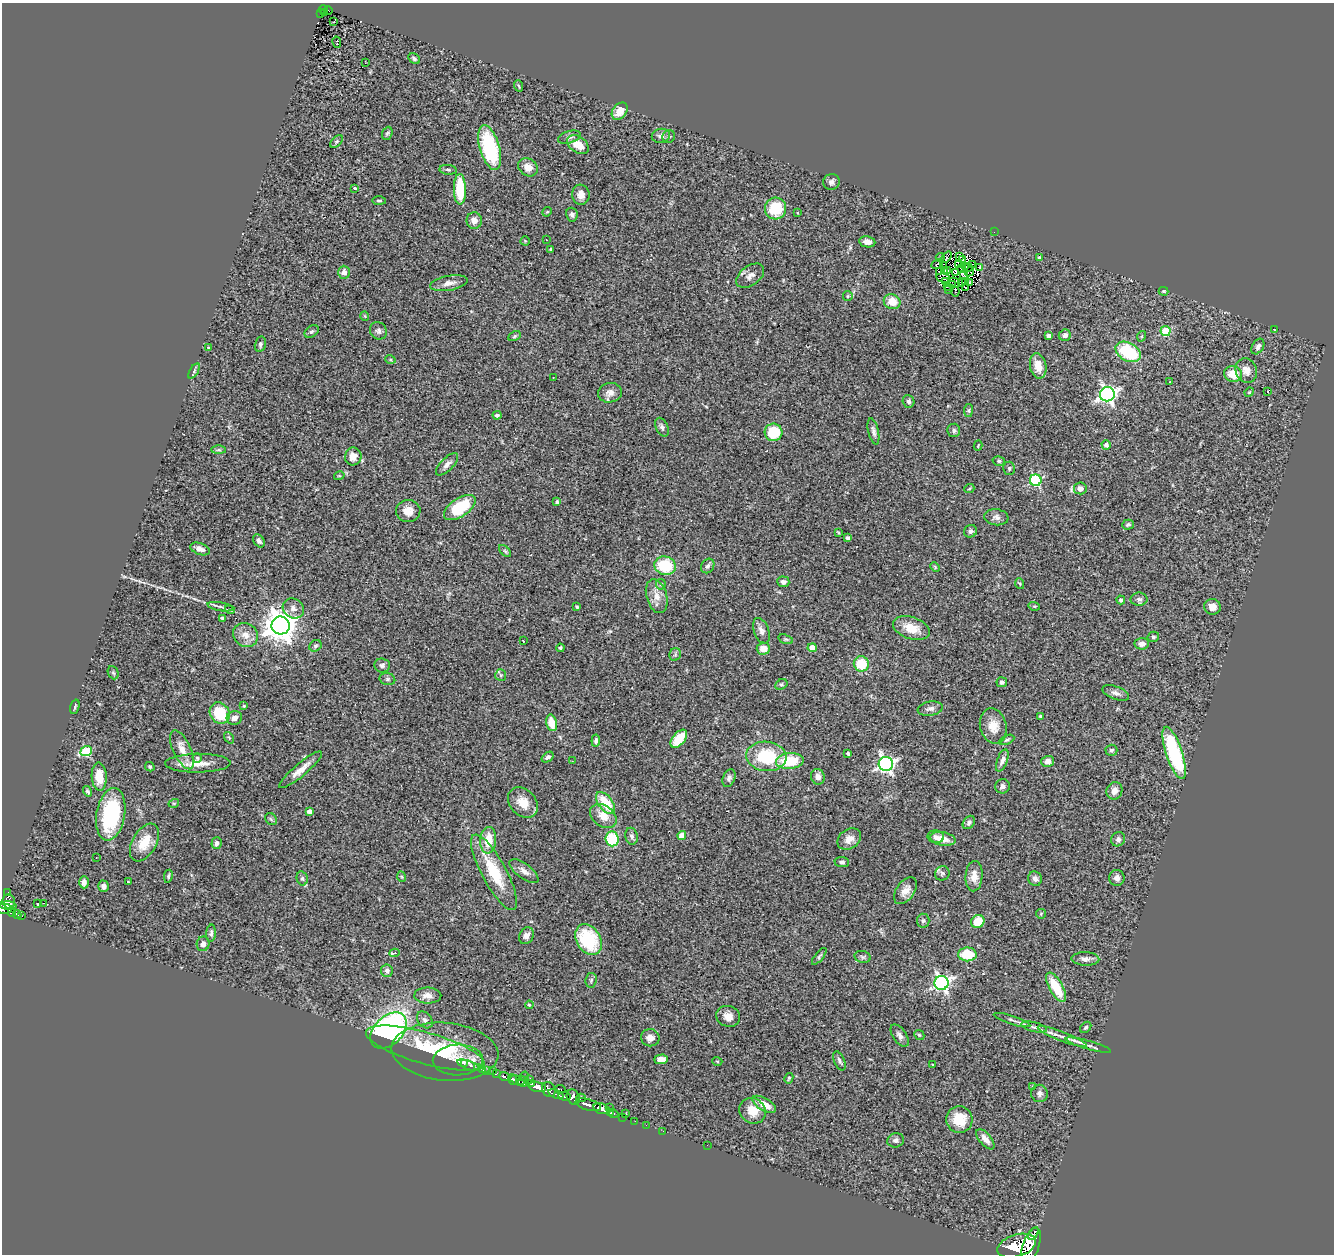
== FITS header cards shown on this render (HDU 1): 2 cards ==
NAXIS1  =                 1332
NAXIS2  =                 1252

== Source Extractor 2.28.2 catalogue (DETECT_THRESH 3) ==
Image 1332 x 1252 px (HDU 1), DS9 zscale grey, 1 PNG px = 1 image px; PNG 1336 x 1256 px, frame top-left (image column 1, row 1252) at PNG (2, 3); each listed source drawn as its Kron ellipse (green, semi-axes under 4 px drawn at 4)
Background 0.867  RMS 0.079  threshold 0.237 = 3 sigma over >= 5 px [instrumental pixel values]
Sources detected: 321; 6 with non-positive FLUX_AUTO (blend fragments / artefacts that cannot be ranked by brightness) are neither listed nor drawn; the other 315 listed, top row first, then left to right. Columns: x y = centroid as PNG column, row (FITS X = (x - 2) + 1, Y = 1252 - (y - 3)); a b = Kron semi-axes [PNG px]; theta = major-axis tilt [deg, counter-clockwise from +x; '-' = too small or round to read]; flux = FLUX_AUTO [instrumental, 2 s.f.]
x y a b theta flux
323 9 4 3 - 89
328 10 4 3 - 23
325 13 4 2 - 23
320 14 3 2 - 20
334 21 2 2 - 4
337 42 6 3 -79 56
414 59 6 5 - 13
365 63 2 2 - 2.8
519 86 6 3 -70 5.8
620 111 9 6 52 63
387 133 7 5 67 8.2
661 136 9 7 9 22
569 137 12 6 17 17
669 137 7 6 - 12
337 141 7 4 45 9.5
578 145 12 8 -35 77
490 147 23 10 -74 400
528 167 10 8 -34 56
448 170 8 5 -6 10
831 182 8 8 - 19
355 188 3 3 - 14
460 189 15 6 -89 210
581 195 10 8 -81 39
379 201 7 3 0 7.8
775 209 11 10 - 180
547 212 5 4 - 5.2
798 213 4 2 - 4.3
572 215 7 6 - 19
474 221 8 7 - 39
994 232 2 2 - 35
546 240 3 2 - 6.7
525 241 4 4 - 5.2
867 242 8 5 -9 33
551 249 4 3 - 7
940 257 4 3 - 12
946 257 6 3 50 6.2
960 257 4 2 - 5.3
1039 258 3 3 - 7.3
962 259 3 2 - 2.8
937 264 6 3 26 15
972 264 3 2 - 6.5
958 265 3 3 - 2.3
944 266 4 2 - 2.7
966 266 3 2 - 1.5
968 267 4 2 - 1.1
980 267 3 2 - 2.5
961 269 4 2 - 2.6
948 270 4 2 - 3.2
944 271 3 3 - 7.7
344 272 6 6 - 28
939 272 2 2 - 5
969 272 5 4 - 4.4
955 273 4 3 - 0.061
964 275 4 3 - 8.6
750 276 16 9 37 37
943 278 7 2 -14 2.5
966 281 4 2 - 3.5
945 282 2 2 - 5.5
954 282 5 4 - 3.4
962 282 3 2 - 0.61
449 283 19 7 10 37
969 283 3 2 - 6.3
952 285 3 2 - 0.82
948 286 3 2 - 6.5
966 287 3 3 - 2.5
949 290 3 2 - 3.4
955 291 5 3 - 7.2
1163 291 5 3 - 6.1
848 296 5 4 - 6.2
892 302 8 7 - 69
365 316 5 3 - 4.2
1275 330 3 2 - 4.3
378 331 9 8 - 19
1165 331 5 5 - 300
312 332 8 5 38 12
1065 335 6 5 - 20
515 336 7 4 28 7.9
1049 336 4 4 - 34
1142 336 5 3 - 5.8
260 344 8 5 77 12
1258 346 8 5 59 17
209 348 3 3 - 6.6
1128 352 13 9 -30 310
390 359 5 3 - 6
1038 366 13 8 -79 68
194 371 8 3 60 10
1246 371 12 10 -66 45
1233 374 9 8 - 100
553 377 2 2 - 4.4
1170 382 3 2 - 5.3
1249 392 5 4 - 5.5
1267 392 3 2 - 8.3
610 393 12 9 12 36
1107 394 7 7 - 1800
909 401 6 5 - 14
968 411 7 4 83 8
497 415 4 4 - 18
662 427 10 6 -66 17
954 430 7 6 - 13
873 431 13 5 -77 19
773 432 9 9 - 180
1106 445 5 4 - 25
978 446 5 3 - 5
219 450 7 4 0 8.2
353 456 9 8 - 44
999 461 6 5 - 11
447 464 14 6 45 27
1009 468 6 6 - 11
339 476 5 3 - 4.7
1036 480 6 6 - 510
1080 488 6 6 - 25
969 489 5 3 - 5.5
557 502 4 3 - 9.8
460 508 18 9 34 250
408 511 12 11 - 51
996 517 12 8 -7 23
1128 525 6 5 - 11
970 531 6 6 - 14
839 533 4 3 - 5.9
848 538 4 4 - 17
259 541 7 5 -54 19
200 549 10 5 -20 29
505 551 7 4 -45 9.3
665 566 11 9 -17 210
708 566 8 6 57 16
935 567 5 3 - 5.2
783 582 6 5 - 17
661 584 5 5 - 7.4
1020 584 5 3 - 5.3
657 596 17 10 -74 55
1139 599 8 6 0 17
1121 600 4 4 - 15
1034 606 5 3 - 5.2
220 607 13 3 -10 12
577 607 4 3 - 6.1
1212 607 8 7 - 45
293 608 11 9 -34 28
230 610 5 3 - 4.8
222 618 3 3 - 9.4
281 625 9 9 - 9000
911 628 19 11 -18 97
761 631 13 7 -69 28
245 635 13 11 -41 57
1153 637 6 5 - 10
786 639 7 4 -18 8.8
523 641 3 2 - 3.4
1142 644 7 5 3 25
315 646 6 5 - 11
560 648 4 3 - 13
812 648 4 4 - 82
763 649 7 6 - 54
675 654 6 5 - 9.3
861 664 8 7 - 160
382 665 8 7 - 15
113 673 7 5 -67 9.4
501 675 6 5 - 9.7
387 679 8 6 -14 13
1002 682 5 5 - 16
781 684 6 5 - 9.7
1116 693 14 6 -20 26
244 706 4 3 - 8.4
75 707 7 3 73 7.3
930 709 13 7 9 26
220 713 11 9 -54 200
1040 716 4 4 - 6.5
234 718 8 6 16 29
552 723 8 5 -76 95
993 726 18 13 -76 77
229 738 6 4 -55 6.6
679 739 10 6 50 150
1007 740 8 4 24 9.5
596 741 6 4 83 13
182 750 21 9 -65 56
1111 750 6 5 - 11
86 751 6 5 - 300
848 753 3 3 - 10
1174 753 27 8 -71 510
766 756 20 14 -7 280
548 757 7 4 36 16
197 758 5 4 - 7.9
1002 760 12 5 70 24
572 761 3 2 - 5.7
790 761 14 8 4 190
1048 761 6 5 - 31
198 763 33 9 1 98
886 764 7 7 - 1500
150 767 5 4 - 8.7
301 770 27 6 40 58
99 777 14 7 -87 87
818 777 8 7 - 25
729 778 9 6 69 16
1002 786 7 7 - 20
88 791 5 4 - 9.5
1114 791 9 7 62 42
174 803 5 3 - 5.1
523 803 17 13 -46 76
605 803 12 7 -53 160
309 811 4 4 - 26
111 814 26 14 80 480
603 816 14 10 -37 71
271 819 6 5 - 9.3
969 822 7 5 52 14
632 836 8 6 -76 17
682 836 4 4 - 110
936 837 8 6 -4 18
612 839 7 6 - 230
849 839 13 9 34 45
943 839 13 6 -10 70
1118 839 7 6 - 19
488 840 13 8 86 100
144 842 20 12 61 110
217 843 6 5 - 19
96 858 2 2 - 5.1
842 862 7 5 -6 13
524 871 17 7 -37 35
494 872 42 12 -62 240
942 873 7 7 - 14
168 876 6 4 80 8.5
974 876 15 8 87 52
402 877 5 3 - 5.1
302 878 7 5 -76 12
1117 878 8 7 - 26
1035 879 7 6 - 20
84 882 6 5 - 25
128 882 4 2 - 9.4
104 886 6 5 - 23
905 891 15 9 55 49
8 892 3 2 - 11
9 901 7 6 - 260
43 903 2 2 - 6.6
38 904 3 3 - 5.9
8 906 8 4 -3 250
4 909 8 5 -2 360
12 913 4 3 - 68
1041 914 5 5 - 6.5
17 915 4 4 - 68
22 916 3 2 - 14
923 921 7 6 - 13
978 921 7 6 - 110
211 933 8 5 86 13
526 936 9 7 59 25
588 940 16 12 -59 310
203 944 7 6 - 21
394 953 5 3 - 21
967 954 9 7 1 130
819 956 10 4 50 9.7
863 957 8 6 -15 11
1085 959 14 7 -1 25
387 971 6 5 - 18
591 980 7 6 - 10
941 983 7 7 - 1400
1056 987 16 7 -61 160
428 996 13 8 -1 40
529 1005 4 3 - 5.6
728 1016 12 10 -18 43
425 1020 9 6 -50 19
1012 1020 19 3 -18 18
1034 1027 13 4 -13 22
1086 1027 6 5 - 9.6
388 1031 21 14 45 1400
919 1035 5 4 - 6.8
900 1036 13 6 -55 24
1062 1037 26 4 -21 46
650 1038 9 8 - 38
1088 1045 23 3 -16 26
425 1048 61 15 -16 360
445 1052 53 29 -5 330
661 1059 6 5 - 39
458 1060 25 15 1 74
717 1061 5 3 - 4.9
839 1061 10 5 -68 14
464 1064 3 3 - 12
469 1065 12 4 -20 27
932 1065 3 2 - 4.8
478 1068 3 2 - 15
482 1070 3 2 - 16
487 1070 3 2 - 15
493 1071 3 2 - 8
497 1074 4 3 - 91
524 1076 5 2 - 29
504 1077 5 3 - 160
789 1078 5 3 - 6.3
530 1079 4 3 - 80
512 1080 5 3 - 280
517 1080 7 4 -23 430
523 1081 5 4 - 130
532 1083 4 2 - 150
1033 1086 3 3 - 5.8
537 1087 9 5 -14 1200
549 1089 8 6 -62 430
560 1089 5 3 - 120
1039 1093 8 8 - 21
556 1094 8 3 -20 200
564 1096 6 4 -8 270
573 1097 8 6 -64 370
581 1098 4 3 - 33
764 1104 13 6 -31 66
588 1105 13 5 -16 560
609 1107 3 2 - 18
601 1108 8 5 -15 710
753 1111 14 12 -33 81
611 1113 3 3 - 9.9
614 1114 5 3 - 36
626 1114 2 2 - 45
622 1117 4 2 - 22
959 1120 13 13 - 130
635 1121 2 2 - 14
646 1125 2 2 - 14
663 1131 3 2 - 6.9
985 1139 12 6 -50 40
896 1140 8 7 - 16
707 1145 2 2 - 59
1033 1234 7 2 58 290
1017 1246 20 11 17 3300
1031 1246 19 8 70 2400
At the frame edge (FLAGS 8, measured only in part): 2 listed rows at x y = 4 909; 1031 1246
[6 non-positive-flux detections neither listed nor drawn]